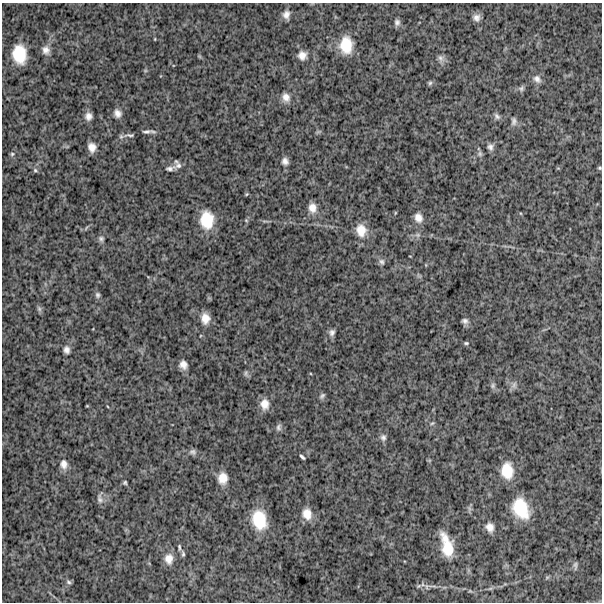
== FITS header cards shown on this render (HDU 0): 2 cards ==
NAXIS1  =                  600
NAXIS2  =                  600

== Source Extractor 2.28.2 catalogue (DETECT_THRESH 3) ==
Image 600 x 600 px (HDU 0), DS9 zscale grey, 1 PNG px = 1 image px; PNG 604 x 604 px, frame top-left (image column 1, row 600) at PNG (2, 3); no overlay
Background 1330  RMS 250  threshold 737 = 3 sigma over >= 5 px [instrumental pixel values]
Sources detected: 77; all 77 listed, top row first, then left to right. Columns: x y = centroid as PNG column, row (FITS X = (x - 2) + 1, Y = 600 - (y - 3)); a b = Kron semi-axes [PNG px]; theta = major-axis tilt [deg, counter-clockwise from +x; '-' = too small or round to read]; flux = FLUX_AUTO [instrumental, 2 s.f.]
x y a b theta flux
286 15 11 9 89 100000
476 18 9 8 - 85000
397 22 8 7 - 56000
155 39 4 3 - 13000
346 45 19 14 -89 420000
46 50 11 10 - 100000
19 54 16 12 -84 500000
302 55 11 11 - 120000
199 56 7 4 -71 18000
441 58 11 8 -76 72000
537 79 12 9 -50 86000
430 83 6 6 - 30000
521 88 9 7 60 43000
286 97 12 10 -62 120000
117 113 11 9 -65 91000
88 116 9 8 - 91000
497 116 10 6 -48 53000
514 121 11 7 89 59000
146 132 12 5 2 55000
318 132 7 4 18 25000
129 135 16 4 2 54000
92 147 9 7 -76 130000
490 147 9 8 - 63000
12 154 6 5 - 27000
480 154 7 6 - 40000
285 161 7 7 - 73000
178 165 10 9 - 77000
170 168 17 7 10 76000
600 168 5 4 - 21000
35 170 7 5 -28 30000
247 194 5 4 - 19000
312 208 11 9 -85 140000
395 213 5 3 - 14000
418 218 12 9 -73 120000
207 220 18 13 -85 460000
246 220 5 4 - 18000
86 228 8 3 58 21000
361 230 17 13 -80 250000
418 235 7 6 - 43000
101 239 7 7 - 44000
382 262 9 7 -64 52000
97 295 8 6 -75 43000
39 309 9 5 -63 37000
205 318 12 9 -83 170000
465 321 8 7 - 53000
332 333 10 7 71 63000
466 343 6 4 0 25000
67 350 9 7 -83 73000
183 365 8 7 - 110000
246 373 9 5 87 36000
493 385 8 6 61 39000
514 385 11 7 75 62000
322 396 8 5 46 39000
265 404 12 10 -88 170000
432 423 6 5 - 25000
279 427 9 6 83 50000
383 437 9 8 - 61000
193 452 9 7 -19 54000
302 457 6 3 -41 33000
64 464 12 9 -83 110000
507 471 17 12 -86 360000
223 478 13 10 88 200000
125 483 4 4 - 26000
100 499 14 8 -81 73000
521 508 21 15 -65 620000
307 514 13 11 -73 200000
259 520 20 14 -76 550000
490 527 12 10 -61 120000
447 545 24 10 -75 450000
179 547 8 4 -88 29000
183 554 9 4 -86 32000
169 559 13 10 -89 150000
575 566 12 5 -89 41000
547 577 7 4 19 21000
69 582 7 5 -33 34000
418 586 11 4 23 39000
427 586 9 7 -89 61000
At the frame edge (FLAGS 8, measured only in part): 1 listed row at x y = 600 168